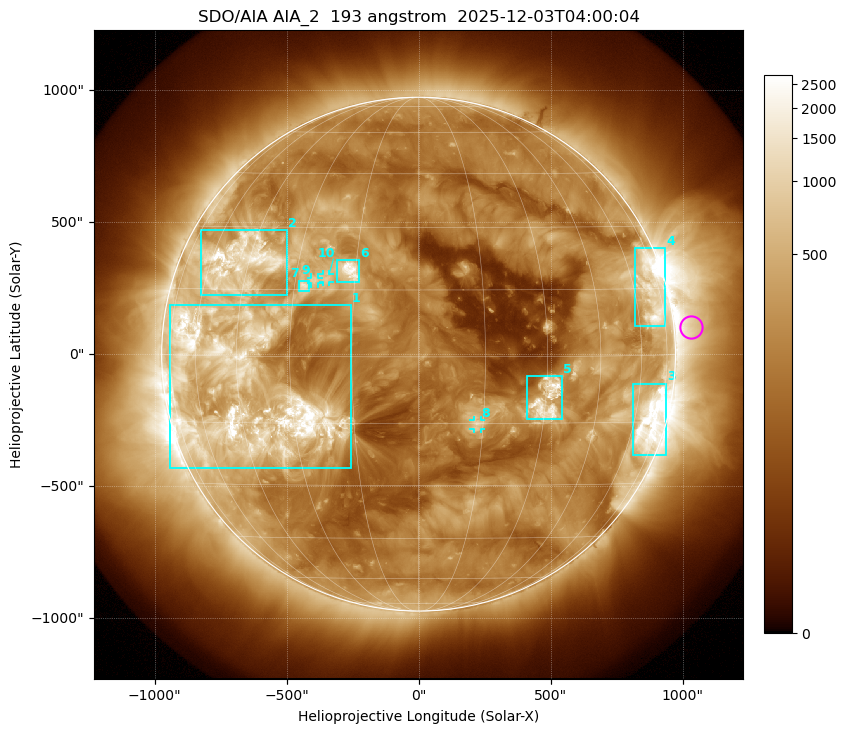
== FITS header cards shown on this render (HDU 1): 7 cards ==
TELESCOP= 'SDO/AIA '           / For AIA: SDO/AIA
INSTRUME= 'AIA_2   '           / For AIA: AIA_ATA1, AIA_ATA2, AIA_ATA3 or AIA_AT
WAVELNTH=                  193 / [angstrom] Wavelength
WAVEUNIT= 'angstrom'           / Wavelength unit: angstrom
DATE-OBS= '2025-12-03T04:00:04.835' / [ISO] Date when observation started; ISO 8
CTYPE1  = 'HPLN-TAN'           / CTYPE1: HPLN
CTYPE2  = 'HPLT-TAN'           / CTYPE2: HPLT

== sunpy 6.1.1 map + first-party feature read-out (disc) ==
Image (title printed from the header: SDO/AIA AIA_2  193 angstrom  2025-12-03T04:00:04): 1024 x 1024 px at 2.4 arcsec/px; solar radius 973 arcsec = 406 px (full disc in frame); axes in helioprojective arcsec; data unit not stated in the header (colour bar unlabelled)
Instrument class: DISC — disc imager (sunpy class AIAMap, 193 A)
Bright regions (active regions / flare kernels): reference = the median radial profile (limb darkening/brightening removed); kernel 9 px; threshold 5 sigma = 617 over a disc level ~210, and >= 1.15x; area >= 12 px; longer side >= 10 px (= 24 arcsec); searched inside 0.97 R_sun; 10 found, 10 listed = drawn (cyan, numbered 1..; 3 of them under ~33 arcsec drawn as corner ticks so the feature stays visible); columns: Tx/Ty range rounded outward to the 5 arcsec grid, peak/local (2 s.f.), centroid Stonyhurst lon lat
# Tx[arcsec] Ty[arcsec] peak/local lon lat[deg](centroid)
1 -940..-255 -430..185 15 -43 -8
2 -825..-500 220..470 20 -49 +22
3 810..940 -385..-110 14 +68 -15
4 815..935 105..400 7.7 +69 +14
5 410..545 -250..-85 13 +30 -10
6 -310..-225 270..355 16 -17 +19
7 -450..-415 235..280 8.1 -27 +16
8 205..235 -285..-250 6.1 +14 -15
9 -410..-380 265..290 6.8 -25 +17
10 -365..-335 270..305 7 -22 +18
Off-limb structures (1.02-1.3 R_sun): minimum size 162 px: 2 found; the strongest spans PA ~240..300 deg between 1.02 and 1.3 R_sun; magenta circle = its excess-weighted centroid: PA ~275 deg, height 1.06 R_sun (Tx ~1030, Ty ~100 arcsec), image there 2.9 x the reference